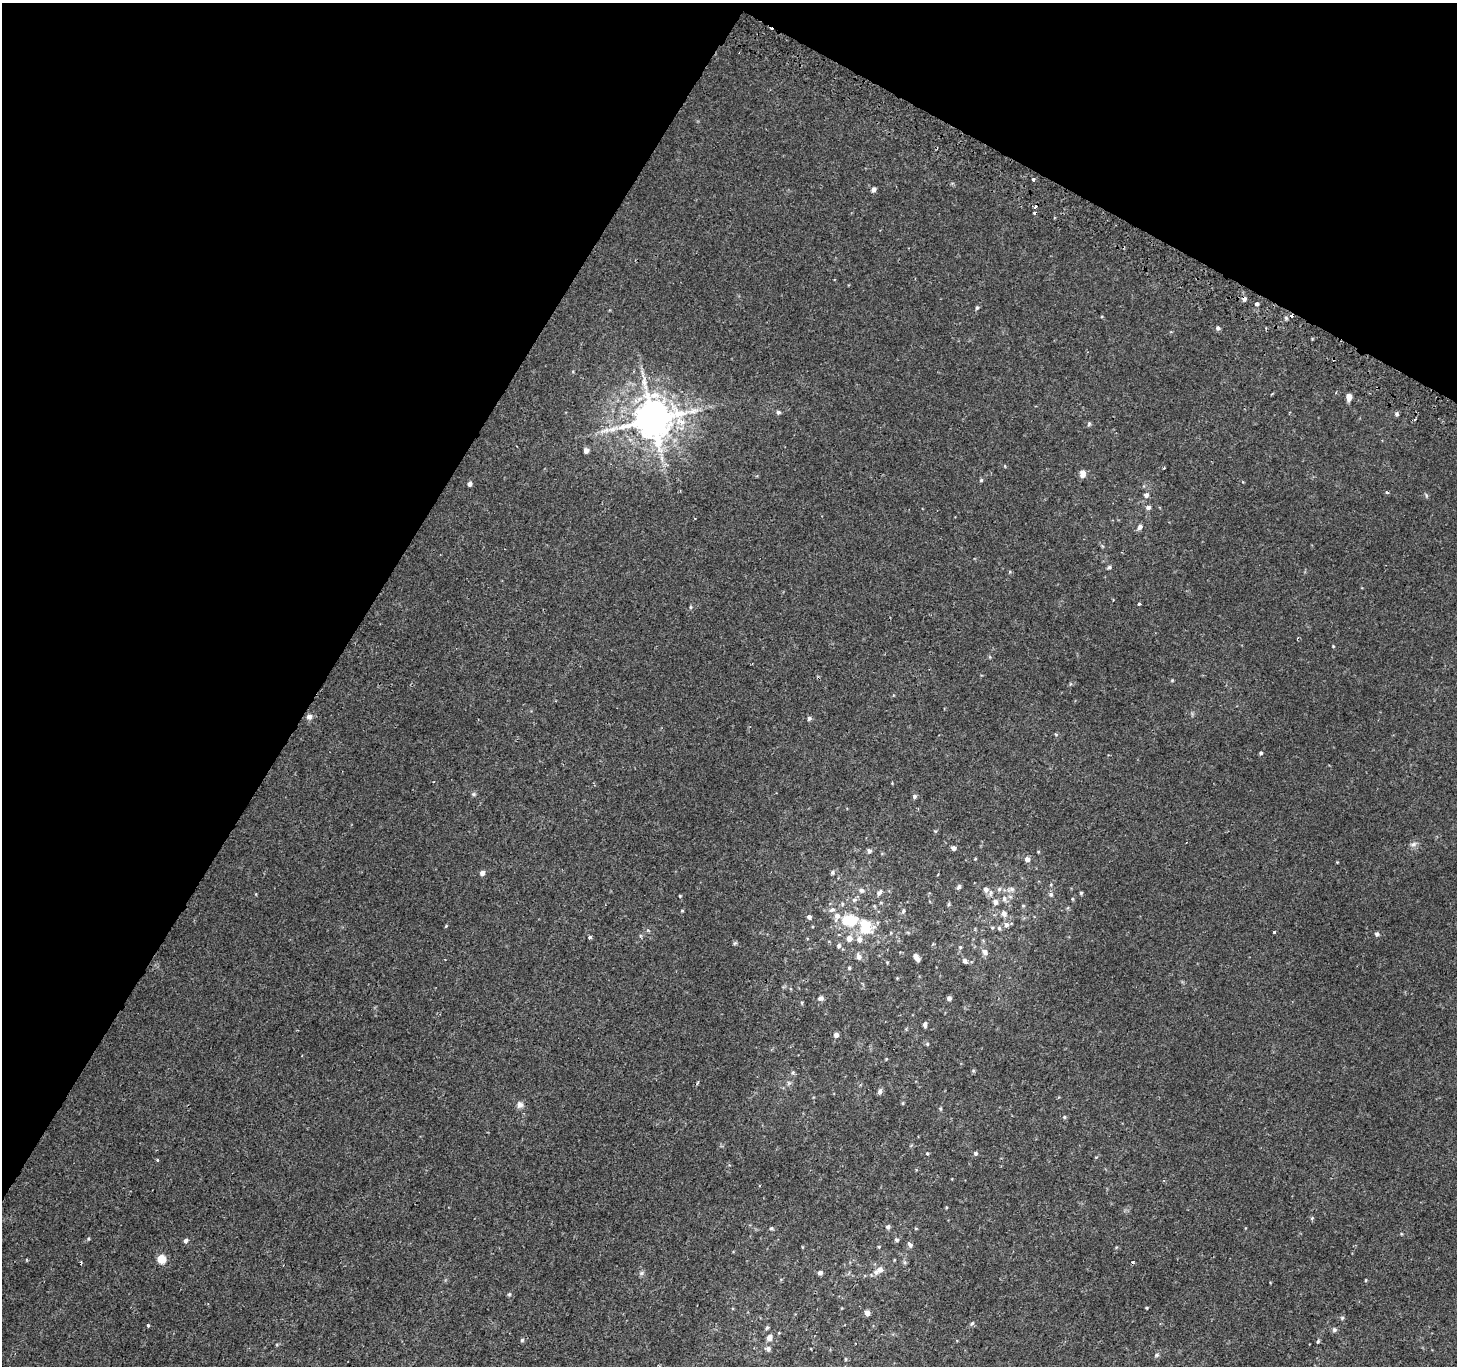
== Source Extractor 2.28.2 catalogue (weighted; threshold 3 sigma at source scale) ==
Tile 2 of 4 x 4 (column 2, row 1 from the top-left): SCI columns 1484-2938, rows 4386-5749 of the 5869 x 5977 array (HDU 1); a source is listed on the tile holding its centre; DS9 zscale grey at full resolution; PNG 1459 x 1368 px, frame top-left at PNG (2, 3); no overlay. Shown black and unused: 30% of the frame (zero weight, under 2 of 3 exposures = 2% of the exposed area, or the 3 px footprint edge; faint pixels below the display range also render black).
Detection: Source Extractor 2.28.2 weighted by HDU 2 'WHT'; one run over the whole footprint, this tile lists its part. Background 0.00223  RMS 0.0023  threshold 0.0105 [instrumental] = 3 sigma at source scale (4.5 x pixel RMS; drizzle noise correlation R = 1.50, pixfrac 1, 0.0396/0.0396 arcsec/px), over >= 5 px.
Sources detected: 133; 1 inside a brighter object's white glare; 3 cosmic-ray / hot-pixel residue — not listed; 4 inside a brighter listed object's ellipse — not listed separately; the other 125 listed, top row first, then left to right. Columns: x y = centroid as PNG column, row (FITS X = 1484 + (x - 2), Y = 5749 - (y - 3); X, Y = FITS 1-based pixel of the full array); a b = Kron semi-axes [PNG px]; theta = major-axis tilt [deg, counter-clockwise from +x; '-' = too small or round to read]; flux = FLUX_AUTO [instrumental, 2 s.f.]
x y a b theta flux
1033 180 3 3 - 1.2
874 189 6 5 - 0.89
1035 207 4 3 - 10
1035 213 3 3 - 5.9
1244 299 6 5 - 0.84
1257 304 3 3 - 2.8
977 308 5 4 - 0.36
1286 318 5 5 - 0.39
1218 328 5 5 - 0.55
1349 397 6 4 86 1.8
778 412 6 5 - 0.51
1397 414 5 4 - 0.49
653 419 12 11 - 790
1415 419 4 2 - 0.21
1089 424 6 5 - 0.33
586 450 5 5 - 1.3
1082 474 8 6 83 1.3
981 480 5 5 - 0.3
470 484 5 5 - 0.71
1387 492 5 4 - 0.36
1146 495 6 6 - 0.73
1426 495 6 4 -72 0.3
1148 507 6 5 - 0.7
1140 527 7 6 - 0.79
1102 546 6 3 -71 0.26
1109 567 5 5 - 0.41
1139 603 3 3 - 0.35
691 607 5 4 - 0.28
1333 646 4 3 - 0.2
1172 680 4 4 - 0.22
309 717 8 7 - 0.89
809 718 6 5 - 0.41
1056 735 5 3 - 0.23
1261 753 4 4 - 0.36
474 794 6 5 - 0.38
914 797 6 5 - 0.49
1413 844 9 6 15 0.8
954 848 5 4 - 0.67
869 851 6 5 - 0.56
1027 859 6 6 - 0.98
832 872 6 5 - 0.46
482 873 5 5 - 1
959 887 6 4 47 0.43
986 889 6 6 - 0.87
999 889 6 6 - 0.54
1012 889 7 6 - 0.64
861 890 7 6 - 0.58
879 893 9 5 51 0.67
991 893 9 5 80 0.68
1081 893 4 4 - 0.3
1051 895 6 6 - 0.53
680 896 4 3 - 0.21
1004 898 9 7 87 0.97
854 900 6 6 - 0.53
995 902 6 6 - 0.95
949 904 6 4 88 0.27
1023 906 5 4 - 0.28
682 911 5 3 - 0.18
903 911 6 4 69 0.38
1004 914 9 7 -70 1
837 916 12 7 71 1.7
809 917 5 5 - 0.64
847 920 8 8 - 7.3
1006 925 7 6 - 0.89
446 926 4 4 - 0.19
866 926 23 19 -58 7
999 928 6 5 - 0.38
1274 931 3 3 - 0.44
1377 934 5 5 - 0.49
590 937 3 3 - 0.94
849 938 7 6 - 1.6
735 943 6 4 43 0.3
839 946 6 5 - 0.54
960 947 5 4 - 0.28
985 952 8 6 -48 0.98
915 956 6 6 - 0.81
859 957 9 6 -71 0.86
964 961 6 5 - 0.62
849 968 4 4 - 0.31
820 998 7 6 - 0.72
949 998 4 4 - 0.83
802 1002 5 3 - 0.21
925 1024 7 4 88 0.52
836 1035 5 5 - 0.83
927 1044 5 5 - 0.32
886 1059 4 3 - 0.19
973 1071 5 3 - 0.25
793 1073 6 5 - 0.38
880 1091 8 5 65 0.62
903 1103 4 4 - 0.24
520 1105 9 8 - 1
941 1109 5 3 - 0.26
1064 1117 5 4 - 0.27
927 1153 4 4 - 0.23
976 1153 5 5 - 0.46
157 1160 3 3 - 0.26
1312 1218 6 3 46 0.27
888 1227 6 5 - 0.56
771 1228 5 4 - 0.31
88 1239 5 4 - 0.26
896 1240 6 5 - 0.46
186 1241 5 4 - 0.61
910 1245 7 5 -50 0.64
879 1247 4 4 - 0.23
161 1259 5 5 - 6.5
81 1262 4 3 - 0.33
905 1262 6 5 - 0.41
880 1269 8 7 - 1.1
641 1273 6 6 - 0.48
820 1273 4 4 - 0.86
1366 1280 4 3 - 0.18
509 1294 5 4 - 0.33
1147 1308 4 3 - 0.21
867 1313 5 5 - 1.1
1342 1318 5 5 - 0.32
972 1323 7 4 53 0.4
148 1326 3 3 - 0.51
767 1328 5 4 - 0.37
1334 1330 6 6 - 0.53
769 1337 5 5 - 1.6
522 1340 5 4 - 0.36
1318 1341 6 4 63 0.29
768 1349 7 6 - 0.6
1157 1355 7 5 27 0.42
846 1359 5 3 - 0.22
Overlapping masked pixels (flux is a lower limit): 2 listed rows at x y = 1035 207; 1244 299